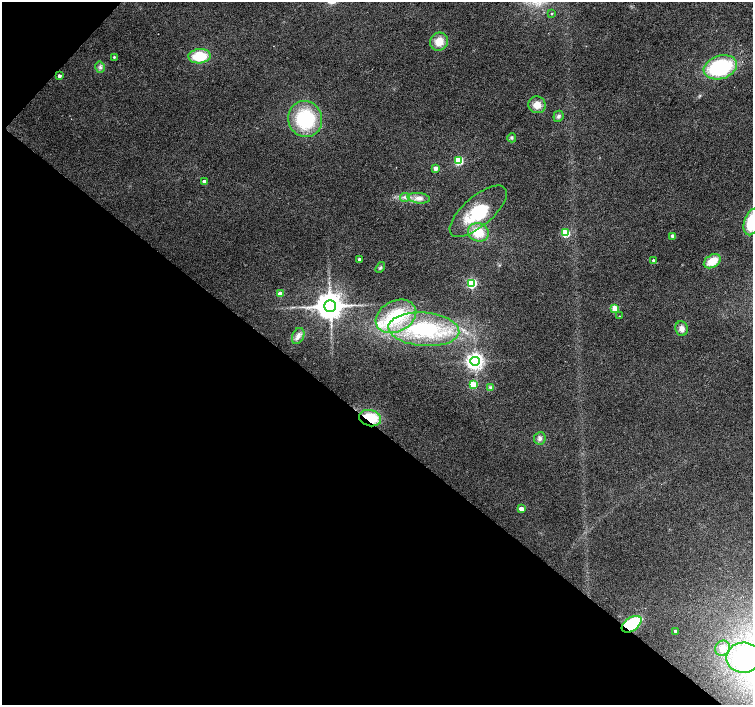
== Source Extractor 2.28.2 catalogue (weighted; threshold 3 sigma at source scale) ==
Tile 9 of 4 x 4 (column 1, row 3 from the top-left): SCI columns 6-1507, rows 1642-3047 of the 6013 x 6028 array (HDU 1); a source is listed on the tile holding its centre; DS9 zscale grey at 2 x 2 block average (1 PNG px = mean of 2 x 2 image px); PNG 755 x 707 px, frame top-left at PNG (2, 2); each listed source drawn as its Kron ellipse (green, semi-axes under 4 px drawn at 4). Shown black and unused: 41% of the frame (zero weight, under 2 of 3 exposures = <1% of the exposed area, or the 3 px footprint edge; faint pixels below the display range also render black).
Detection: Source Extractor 2.28.2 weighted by HDU 2 'WHT'; one run over the whole footprint, this tile lists its part. Background 0.0342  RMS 0.0086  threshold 0.0388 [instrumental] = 3 sigma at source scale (4.5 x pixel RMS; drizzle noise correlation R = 1.50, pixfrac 1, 0.0396/0.0396 arcsec/px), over >= 5 px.
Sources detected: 45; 1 inside a brighter listed object's ellipse — not listed separately; the other 44 listed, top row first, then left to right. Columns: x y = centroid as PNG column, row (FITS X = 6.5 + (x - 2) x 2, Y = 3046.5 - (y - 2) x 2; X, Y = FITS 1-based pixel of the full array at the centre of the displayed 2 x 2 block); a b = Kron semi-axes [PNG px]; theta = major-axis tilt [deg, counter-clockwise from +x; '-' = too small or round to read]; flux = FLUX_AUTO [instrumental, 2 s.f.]
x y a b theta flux
552 13 3 2 - 1.6
439 42 9 8 - 27
199 56 11 7 3 68
114 57 3 2 - 2.7
100 67 5 4 - 5.3
720 67 17 11 17 190
59 76 2 2 - 5.8
537 105 9 8 - 19
558 116 6 5 - 4.8
305 119 18 17 - 140
512 138 5 4 - 3.3
458 161 3 3 - 130
436 168 3 3 - 17
204 182 3 3 - 9.8
405 197 5 3 - 5
419 198 11 5 -6 12
478 211 35 15 41 90
752 222 13 7 74 83
478 232 10 9 - 42
565 233 3 3 - 110
673 236 3 3 - 13
359 259 3 3 - 5.2
654 261 3 3 - 4.9
712 261 9 6 32 35
380 267 6 4 58 3.6
472 283 4 3 - 190
280 294 3 3 - 23
330 306 6 6 - 3500
615 308 3 3 - 56
396 316 21 15 27 100
619 316 2 2 - 0.92
424 329 35 16 -4 200
681 329 7 6 - 11
298 336 8 6 66 9.3
475 361 4 4 - 930
473 385 3 3 - 61
490 388 3 3 - 3
370 418 11 8 -14 64
540 438 6 6 - 7.1
521 509 3 3 - 18
632 624 11 6 34 110
676 631 2 2 - 6.4
722 648 8 7 - 15
743 658 17 15 2 160
Overlapping masked pixels (flux is a lower limit): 2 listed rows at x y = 370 418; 632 624
Isophote crosses this tile's border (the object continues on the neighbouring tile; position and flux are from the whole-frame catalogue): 2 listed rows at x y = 752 222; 743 658